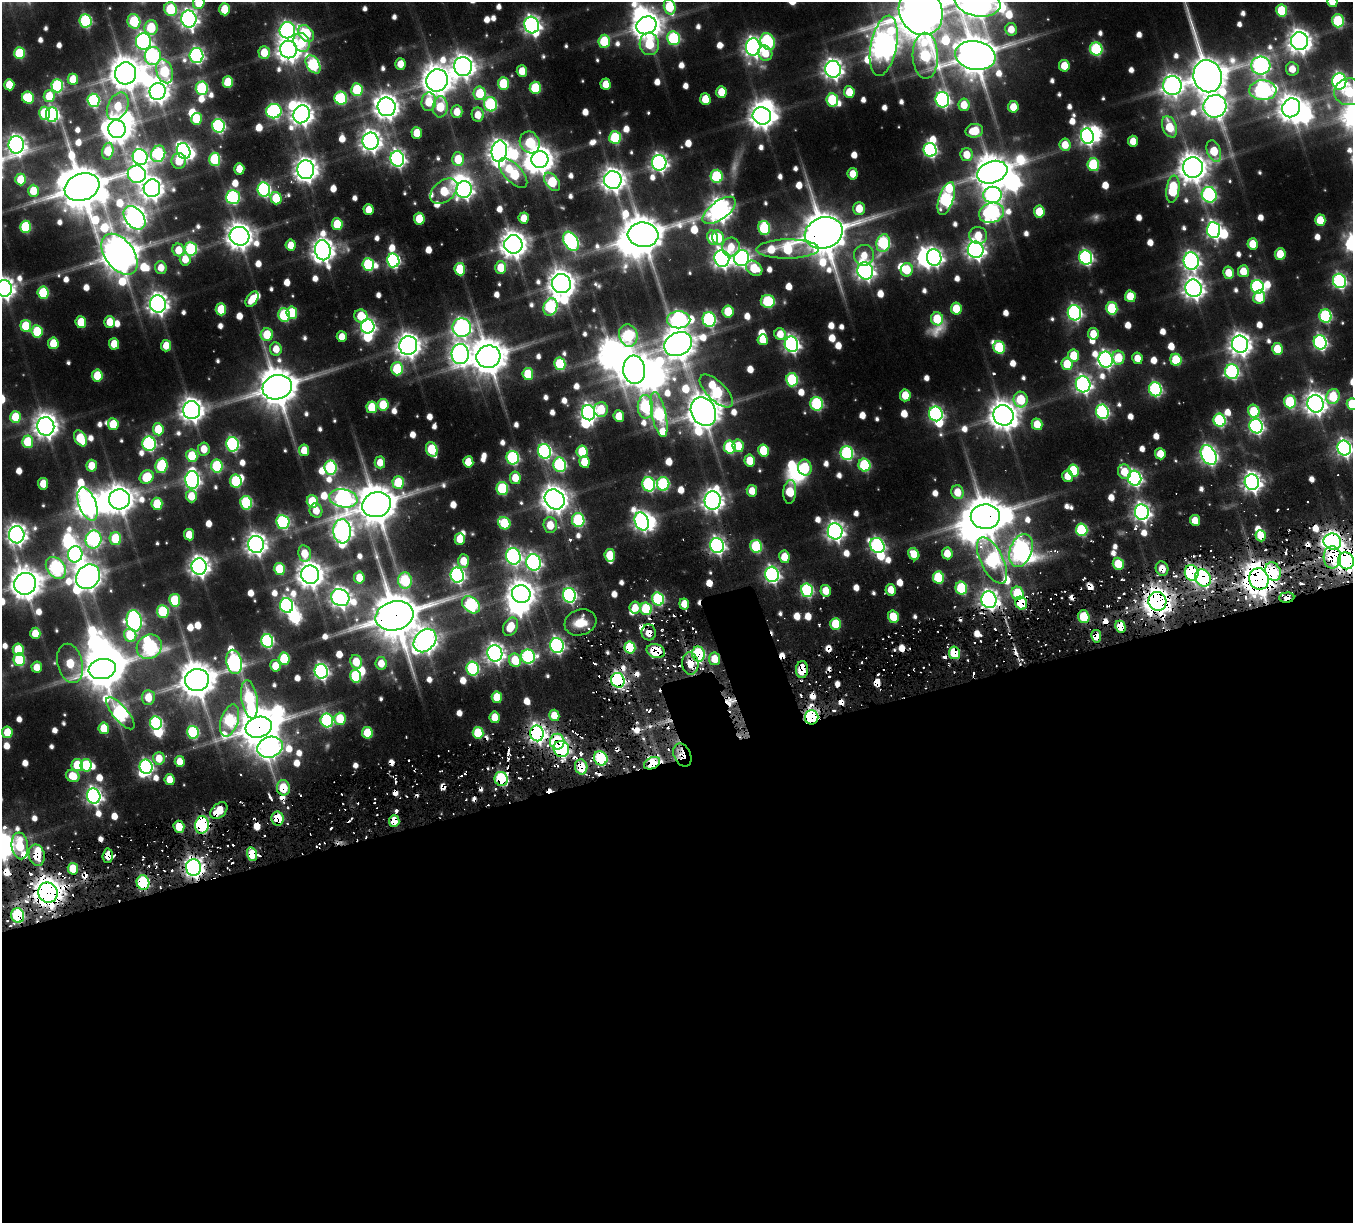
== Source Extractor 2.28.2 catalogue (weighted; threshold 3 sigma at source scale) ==
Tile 15 of 4 x 4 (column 3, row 4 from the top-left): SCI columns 2884-4234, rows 423-1643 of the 5674 x 5679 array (HDU 1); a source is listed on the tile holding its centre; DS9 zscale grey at full resolution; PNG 1355 x 1225 px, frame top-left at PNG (2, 2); each listed source drawn as its Kron ellipse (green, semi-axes under 4 px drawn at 4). Shown black and unused: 39% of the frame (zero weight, under 3 of 6 exposures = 10% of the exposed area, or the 3 px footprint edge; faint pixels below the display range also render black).
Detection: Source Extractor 2.28.2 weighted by HDU 2 'WHT'; one run over the whole footprint, this tile lists its part. Background -0.142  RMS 0.0098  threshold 0.0403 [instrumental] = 3 sigma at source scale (4.09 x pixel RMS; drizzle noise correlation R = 1.36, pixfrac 0.8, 0.05/0.05 arcsec/px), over >= 5 px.
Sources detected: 996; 9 too faint to see at this stretch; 46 inside a brighter object's white glare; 103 cosmic-ray / hot-pixel residue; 1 long thin detection or spike segment (spike, bleed or trail) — neither listed nor drawn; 9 inside a brighter listed object's ellipse — not listed separately; of the other 828, all 500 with FLUX_AUTO >= 16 (the completeness limit of this list) listed and drawn (328 fainter detections not listed), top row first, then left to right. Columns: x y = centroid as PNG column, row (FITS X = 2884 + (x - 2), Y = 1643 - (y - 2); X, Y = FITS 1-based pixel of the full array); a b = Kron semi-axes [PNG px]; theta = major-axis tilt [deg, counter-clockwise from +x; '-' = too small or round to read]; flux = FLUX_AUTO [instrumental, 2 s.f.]
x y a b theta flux
978 2 23 14 -11 2000
1332 2 5 5 - 19
199 3 6 6 - 41
670 7 8 5 -75 55
171 9 7 6 - 78
225 9 6 5 - 33
921 11 24 21 -60 6500
1282 11 6 5 - 55
189 19 8 7 - 540
85 21 7 6 - 130
134 21 7 6 - 82
1338 21 6 6 - 95
532 25 8 7 - 510
646 25 10 8 24 1700
151 27 7 6 - 52
1011 29 6 6 - 18
287 30 8 7 - 310
306 34 9 6 -48 80
674 38 7 6 - 110
143 41 8 7 - 320
604 41 6 6 - 54
1300 41 9 8 - 1000
302 42 10 7 -65 32
768 42 9 7 -62 110
649 44 11 9 -84 45
884 46 31 13 79 1400
753 47 9 7 88 570
288 49 9 8 - 1100
1096 49 6 6 - 100
264 52 6 5 - 26
19 53 6 5 - 56
765 53 8 6 -61 19
975 55 20 14 -11 4000
153 56 9 8 - 190
196 56 7 7 - 270
925 56 23 12 -88 140
313 64 10 6 -58 140
400 64 6 5 - 17
463 66 9 9 - 1000
1064 66 6 5 - 25
1261 66 9 9 - 390
833 69 8 8 - 640
1292 69 7 6 - 19
164 71 12 8 -72 83
522 71 6 5 - 20
126 73 11 10 - 2200
1208 76 16 14 -71 3100
73 79 6 5 - 27
437 80 11 10 - 1900
1339 81 8 7 - 320
228 82 6 5 - 43
503 84 6 5 - 54
606 84 5 5 - 18
9 85 5 5 - 24
1172 85 9 9 - 690
57 86 6 6 - 120
202 88 7 6 - 110
535 88 6 5 - 58
357 90 6 5 - 66
1263 90 13 10 -1 420
158 91 8 8 - 890
721 92 6 5 - 25
849 92 6 5 - 25
1349 92 15 13 7 79
480 93 7 6 - 41
49 96 6 5 - 25
28 98 6 6 - 51
341 98 6 6 - 90
705 99 6 5 - 27
93 100 7 6 - 130
832 100 6 6 - 66
942 100 8 7 - 290
429 102 9 7 85 32
490 104 7 6 - 120
964 105 6 5 - 23
118 106 14 10 64 32
1215 106 12 11 - 1100
387 107 9 9 - 1100
440 107 10 7 85 35
1013 107 6 5 - 22
1291 108 10 8 57 1300
274 111 7 7 - 210
457 112 6 5 - 19
45 113 6 5 - 61
302 114 9 8 - 840
52 115 7 6 - 200
478 115 7 6 - 18
762 116 9 8 - 1200
197 119 6 5 - 46
218 126 7 6 - 190
1169 127 11 7 -69 38
117 129 9 8 - 1500
974 131 9 7 10 33
417 133 6 5 - 22
1087 136 8 6 -76 370
615 138 6 6 - 80
371 141 8 8 - 730
1133 141 5 5 - 17
530 142 11 9 -61 62
16 145 8 7 - 550
1065 145 6 5 - 21
930 150 7 6 - 210
108 151 8 5 78 35
184 151 8 6 -66 270
499 151 11 8 83 910
1214 151 11 6 -71 41
158 154 8 7 - 140
967 155 6 6 - 21
140 157 8 7 - 330
215 159 6 5 - 88
397 159 8 7 - 380
458 159 7 6 - 29
540 159 8 8 - 1400
179 161 8 7 - 29
659 163 8 7 - 430
1093 164 6 6 - 80
1193 167 10 10 - 1600
239 169 6 5 - 19
306 170 9 8 - 1000
992 172 15 11 20 2700
513 173 18 8 -47 77
137 174 9 8 - 260
853 174 6 5 - 17
717 176 6 6 - 95
21 179 6 5 - 30
613 180 9 8 - 960
552 182 10 6 -53 59
82 187 18 13 20 5100
152 188 9 8 - 870
264 189 7 6 - 200
464 189 8 7 - 480
1173 189 14 6 82 73
33 191 6 5 - 25
444 191 16 10 39 37
992 195 9 8 - 240
1209 195 8 7 - 220
233 197 7 7 - 170
276 198 6 5 - 38
946 199 17 7 72 220
859 208 6 5 - 24
369 210 5 5 - 18
719 210 19 9 36 940
1039 212 6 5 - 32
991 213 13 10 18 290
135 218 13 9 -50 870
524 218 5 5 - 17
419 219 6 5 - 29
1320 220 6 5 - 30
337 224 6 5 - 46
25 227 6 5 - 70
764 228 7 6 - 88
1214 230 8 6 -83 360
824 233 19 15 19 5100
643 235 15 12 -5 3300
978 235 9 8 - 26
239 236 10 9 - 1300
712 238 7 5 -77 24
718 238 7 5 -76 35
571 241 10 6 -58 280
883 243 9 6 77 140
513 244 9 9 - 1300
1253 244 6 5 - 24
291 245 5 5 - 18
731 247 9 9 - 20
191 249 7 6 - 120
788 249 31 9 1 100
178 250 6 6 - 21
323 250 10 8 -79 910
976 250 8 7 - 610
119 254 23 14 -53 3000
1280 254 6 5 - 32
864 255 10 10 - 18
934 257 8 7 - 390
722 258 8 7 - 540
742 258 8 7 - 400
1086 258 7 6 - 250
185 259 6 5 - 17
393 260 7 6 - 210
1191 261 8 7 - 470
368 264 6 6 - 96
161 268 6 6 - 16
501 268 6 5 - 25
754 268 9 6 -38 36
460 269 6 5 - 45
907 270 7 6 - 34
865 271 9 8 - 510
1243 271 6 5 - 22
1228 273 6 5 - 20
1339 281 7 6 - 240
561 284 10 9 - 1400
1257 287 7 6 - 190
4 288 8 7 - 740
1193 288 9 8 - 780
43 293 6 5 - 66
1130 296 6 5 - 29
1259 297 6 6 - 44
252 299 8 5 55 20
768 301 7 6 - 92
158 304 8 8 - 730
550 307 9 6 71 140
1112 308 6 5 - 63
221 309 6 5 - 39
956 309 6 5 - 34
728 311 6 5 - 35
292 313 6 5 - 46
1074 313 7 6 - 270
284 315 7 5 -76 82
361 316 7 6 - 31
1325 316 6 6 - 130
709 319 7 6 - 180
937 319 6 6 - 38
679 320 11 8 0 320
81 322 6 5 - 32
110 322 6 5 - 22
26 326 6 5 - 41
368 326 7 7 - 320
462 328 9 9 - 440
37 331 6 5 - 52
780 334 6 5 - 17
1093 334 6 5 - 19
267 335 6 6 - 41
628 335 11 9 -74 110
342 337 5 5 - 16
763 340 5 5 - 23
1320 342 7 6 - 240
53 343 6 5 - 30
114 344 6 5 - 23
678 344 14 11 27 2100
791 344 8 6 -77 380
1240 344 8 8 - 880
408 345 9 9 - 1000
166 346 6 5 - 19
999 347 6 5 - 68
276 349 7 6 - 17
1277 349 6 5 - 32
460 354 10 8 -87 610
1074 355 6 5 - 31
488 357 12 11 - 2900
1118 358 7 6 - 30
1137 358 6 5 - 16
1106 360 8 7 - 380
1176 360 6 5 - 49
560 364 6 5 - 71
1067 364 6 5 - 36
397 369 6 6 - 64
634 370 14 11 -84 1700
1232 372 7 7 - 200
528 374 6 5 - 38
97 376 6 5 - 39
792 380 6 6 - 97
1083 384 8 7 - 430
277 387 15 12 16 3500
1155 389 7 6 - 180
716 391 21 9 -44 110
905 395 6 5 - 26
1333 397 7 6 - 44
1021 399 8 7 - 52
1290 402 6 6 - 88
817 404 7 6 - 130
1316 404 8 8 - 840
1352 404 6 5 - 46
383 405 6 5 - 42
372 407 6 5 - 40
645 407 12 7 -89 140
601 409 7 7 - 40
192 410 9 8 - 980
1254 411 7 5 -76 43
703 412 15 12 -61 2600
1102 412 7 6 - 190
588 413 7 6 - 470
936 414 7 6 - 260
659 415 23 7 -78 170
1003 415 10 10 - 1600
619 416 6 5 - 23
15 417 6 5 - 36
1219 420 6 6 - 130
113 424 6 5 - 33
1037 424 6 5 - 23
46 426 9 8 - 950
1256 426 7 6 - 290
158 429 6 5 - 33
80 438 8 5 -58 50
28 442 6 5 - 43
149 444 7 6 - 190
232 444 7 6 - 190
738 446 6 5 - 24
730 447 6 5 - 85
1344 448 7 6 - 410
204 449 6 5 - 18
432 449 8 5 -69 59
304 450 6 5 - 23
764 450 6 5 - 45
544 451 7 6 - 220
582 452 6 5 - 44
847 453 7 6 - 160
1160 454 5 5 - 21
1209 455 11 7 -62 460
192 456 6 5 - 43
513 458 7 6 - 150
750 461 6 5 - 28
380 462 6 5 - 17
468 462 6 5 - 25
584 462 6 5 - 26
560 465 7 6 - 140
864 465 6 6 - 92
92 466 6 5 - 24
161 466 7 6 - 83
217 466 6 6 - 82
330 468 7 6 - 120
805 468 8 6 -79 54
1074 471 6 5 - 67
1125 472 7 6 - 25
1067 476 6 5 - 17
147 477 7 6 - 42
515 478 6 5 - 21
1135 478 7 6 - 300
192 480 9 7 -86 380
236 481 6 5 - 75
1252 482 8 7 - 590
398 483 6 6 - 50
43 484 6 5 - 23
649 484 7 6 - 180
663 484 7 6 - 120
502 489 6 6 - 81
752 491 6 5 - 16
790 492 12 6 85 45
957 492 7 6 - 21
191 496 6 5 - 24
343 498 14 9 -10 520
119 499 10 10 - 1500
555 499 11 9 -46 1400
713 500 9 8 - 770
312 501 6 5 - 46
246 503 6 6 - 110
87 504 17 8 -69 1000
157 504 6 5 - 44
376 505 14 12 18 3600
316 511 7 6 - 16
1142 512 8 7 - 470
985 517 14 12 -2 3400
578 520 7 6 - 110
1195 520 5 5 - 17
642 521 9 6 -71 440
283 522 7 6 - 170
504 523 6 6 - 54
550 525 8 7 - 21
1082 530 6 5 - 89
342 531 12 8 -87 690
835 531 8 7 - 540
17 535 8 7 - 680
189 535 6 5 - 20
1261 536 6 5 - 24
93 539 9 8 - 260
115 539 6 5 - 53
460 539 6 5 - 22
1332 542 9 8 - 650
256 544 8 8 - 750
717 545 7 6 - 360
756 546 6 5 - 86
877 546 8 6 -47 240
1021 550 17 11 70 600
305 553 8 6 -80 26
947 553 6 5 - 20
75 554 8 7 - 270
914 554 6 5 - 24
610 555 6 5 - 36
513 556 8 7 - 320
784 557 6 5 - 25
1332 557 11 8 -86 51
992 560 25 11 -63 200
463 561 7 5 -88 23
1346 561 8 8 - 830
533 562 8 7 - 350
1118 564 6 5 - 35
199 566 8 7 - 690
56 568 12 8 -52 210
1162 568 7 6 - 16
279 569 6 5 - 49
1273 572 10 7 -66 62
1192 573 8 6 -75 180
772 574 8 6 -75 340
310 575 9 9 - 1300
457 575 7 6 - 310
88 577 13 11 51 1400
938 577 6 5 - 61
359 578 6 5 - 24
1203 578 9 7 -61 240
1259 579 11 9 -69 2200
405 580 8 7 - 93
25 584 11 10 - 1900
961 588 6 5 - 75
807 590 7 6 - 150
891 590 6 5 - 17
826 591 5 5 - 21
1017 593 7 6 - 46
521 594 9 8 - 1300
569 595 7 6 - 230
340 598 9 8 - 620
1287 598 8 5 4 17
658 599 7 6 - 130
175 600 6 5 - 59
989 600 8 7 - 590
1157 601 9 9 - 1500
1021 603 6 5 - 55
684 604 5 5 - 18
287 605 7 6 - 260
471 605 10 7 -40 170
635 608 6 5 - 16
646 609 6 6 - 65
163 611 6 6 - 78
394 616 19 14 15 5500
893 617 6 5 - 31
1084 617 6 5 - 45
134 621 11 7 -81 340
580 622 16 13 18 26
836 624 6 5 - 50
510 627 10 7 62 31
1120 627 6 5 - 29
649 632 8 7 - 16
35 633 6 5 - 21
130 635 7 6 - 41
1096 636 6 5 - 22
425 640 13 10 48 1000
267 641 7 6 - 170
557 645 7 6 - 280
149 647 13 12 - 220
630 647 6 5 - 70
18 650 6 5 - 43
656 651 9 7 -15 49
495 653 8 7 - 570
954 653 6 5 - 55
698 654 7 6 - 100
528 657 7 7 - 170
19 659 6 6 - 82
284 659 6 5 - 58
714 659 6 5 - 23
515 660 7 6 - 35
234 662 12 7 -77 250
356 662 7 5 -77 27
70 663 20 12 -76 48
381 663 6 6 - 19
690 663 11 8 -84 21
275 666 6 5 - 23
37 667 6 5 - 16
473 668 7 6 - 150
102 669 14 10 10 3400
802 670 8 6 88 40
321 671 7 6 - 320
356 676 6 5 - 84
197 680 12 11 - 2700
618 680 7 7 - 290
148 697 7 6 - 22
497 697 6 5 - 35
249 699 19 8 -81 120
120 713 20 7 -50 250
554 715 6 5 - 22
495 717 6 5 - 22
812 717 7 6 - 280
340 719 6 5 - 41
327 720 7 6 - 150
229 721 16 8 72 120
156 723 6 6 - 140
259 727 13 10 17 3600
104 728 6 5 - 28
7 732 6 5 - 28
193 732 6 6 - 120
367 733 6 5 - 40
478 733 6 5 - 52
537 733 8 7 - 570
557 742 8 7 - 70
270 747 13 10 18 730
561 749 8 7 - 360
682 755 12 8 -64 18
159 758 6 6 - 20
601 758 7 6 - 120
180 761 5 5 - 19
652 763 8 5 25 59
77 765 6 5 - 37
86 765 6 5 - 58
146 767 7 6 - 240
581 767 7 6 - 42
73 776 7 6 - 25
501 779 7 6 - 140
170 780 5 5 - 20
283 788 8 6 -79 37
94 796 7 6 - 410
219 811 10 6 42 32
278 819 7 6 - 45
394 821 6 5 - 33
202 825 9 7 83 230
179 827 6 5 - 27
20 846 13 8 -84 47
252 854 7 5 -74 40
37 855 11 8 -78 33
108 856 7 5 86 22
193 867 8 7 - 680
73 869 6 5 - 34
143 883 7 6 - 130
48 893 10 9 - 1700
18 915 7 6 - 120
Overlapping masked pixels (flux is a lower limit): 54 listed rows (the first 20) at x y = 824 233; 513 244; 985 517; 1261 536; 1332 542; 717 545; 1332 557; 1346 561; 1162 568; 1273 572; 1192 573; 1203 578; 1259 579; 1017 593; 1287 598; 989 600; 1157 601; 1021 603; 394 616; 1084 617
Isophote crosses this tile's border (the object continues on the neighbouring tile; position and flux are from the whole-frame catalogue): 12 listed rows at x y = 978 2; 1332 2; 199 3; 670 7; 921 11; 884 46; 1208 76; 1349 92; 4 288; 1352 404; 1344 448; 1346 561